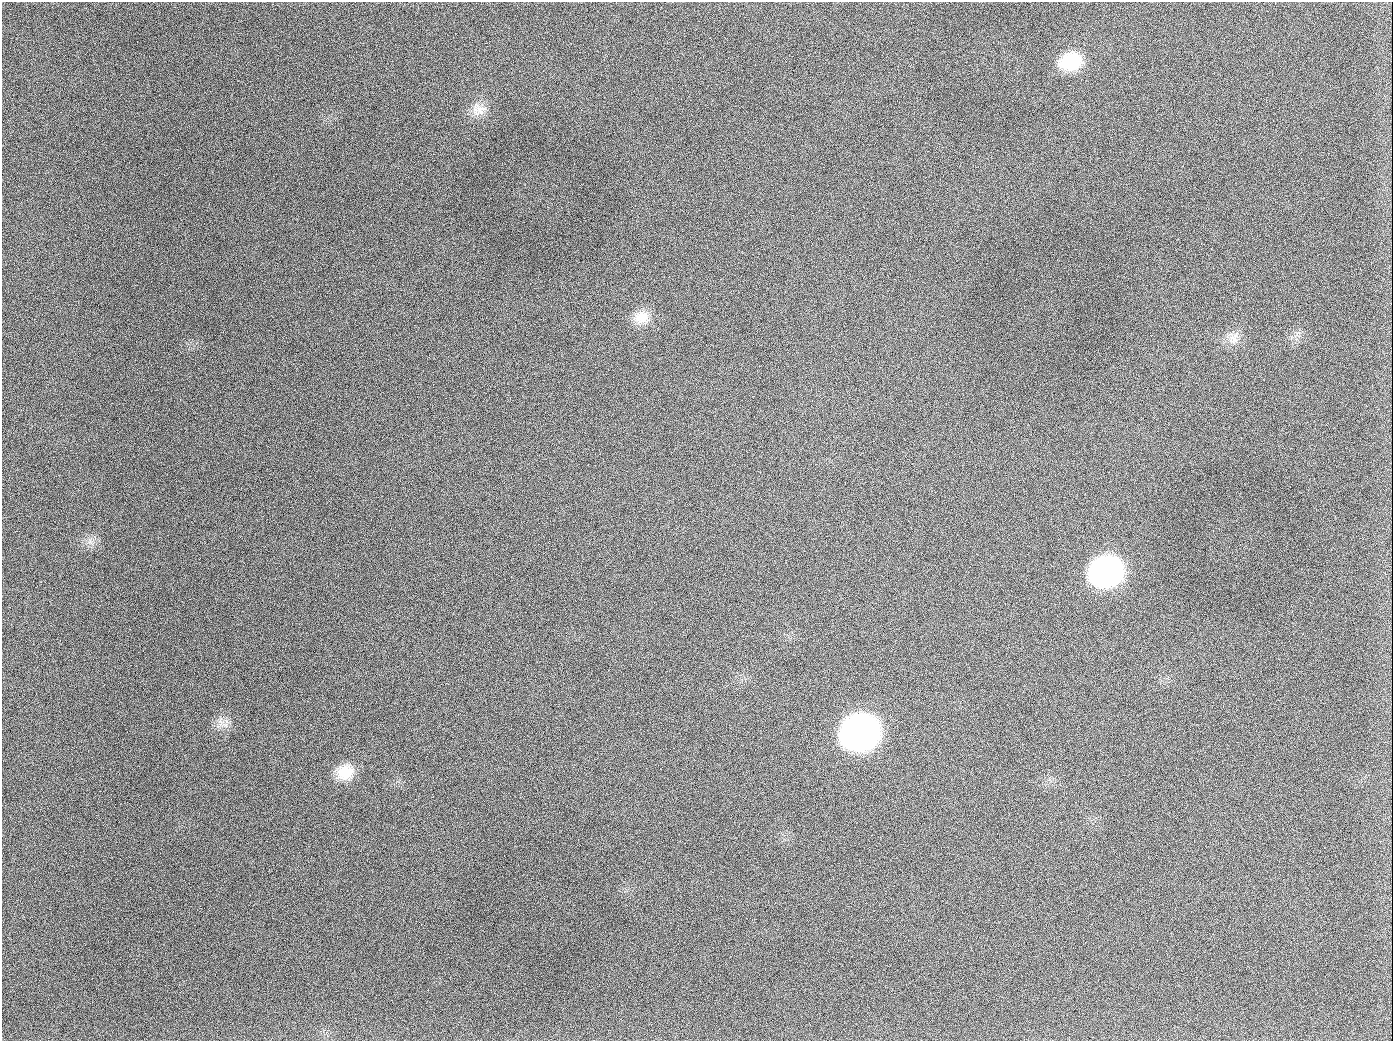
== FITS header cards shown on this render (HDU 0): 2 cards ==
NAXIS1  =                 1391
NAXIS2  =                 1039

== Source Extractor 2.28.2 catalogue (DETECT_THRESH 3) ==
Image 1391 x 1039 px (HDU 0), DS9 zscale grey, 1 PNG px = 1 image px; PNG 1395 x 1043 px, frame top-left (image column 1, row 1039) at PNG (2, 2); no overlay
Background 1950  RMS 80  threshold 241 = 3 sigma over >= 5 px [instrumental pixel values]
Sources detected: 10; all 10 listed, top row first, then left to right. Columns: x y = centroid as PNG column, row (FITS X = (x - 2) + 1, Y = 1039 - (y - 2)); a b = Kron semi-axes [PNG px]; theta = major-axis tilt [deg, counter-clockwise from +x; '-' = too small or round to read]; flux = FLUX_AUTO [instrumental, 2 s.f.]
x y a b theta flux
1071 61 25 20 15 2.3e+05
477 109 22 16 19 8.0e+04
189 126 2 2 - 8.6e+03
641 317 20 18 6 9.1e+04
1233 338 15 11 -27 5.4e+04
654 407 2 2 - 3.8e+03
1106 571 24 20 20 1.8e+06
860 732 24 21 20 4.1e+06
345 772 21 18 17 1.3e+05
944 1026 2 2 - 4.7e+03